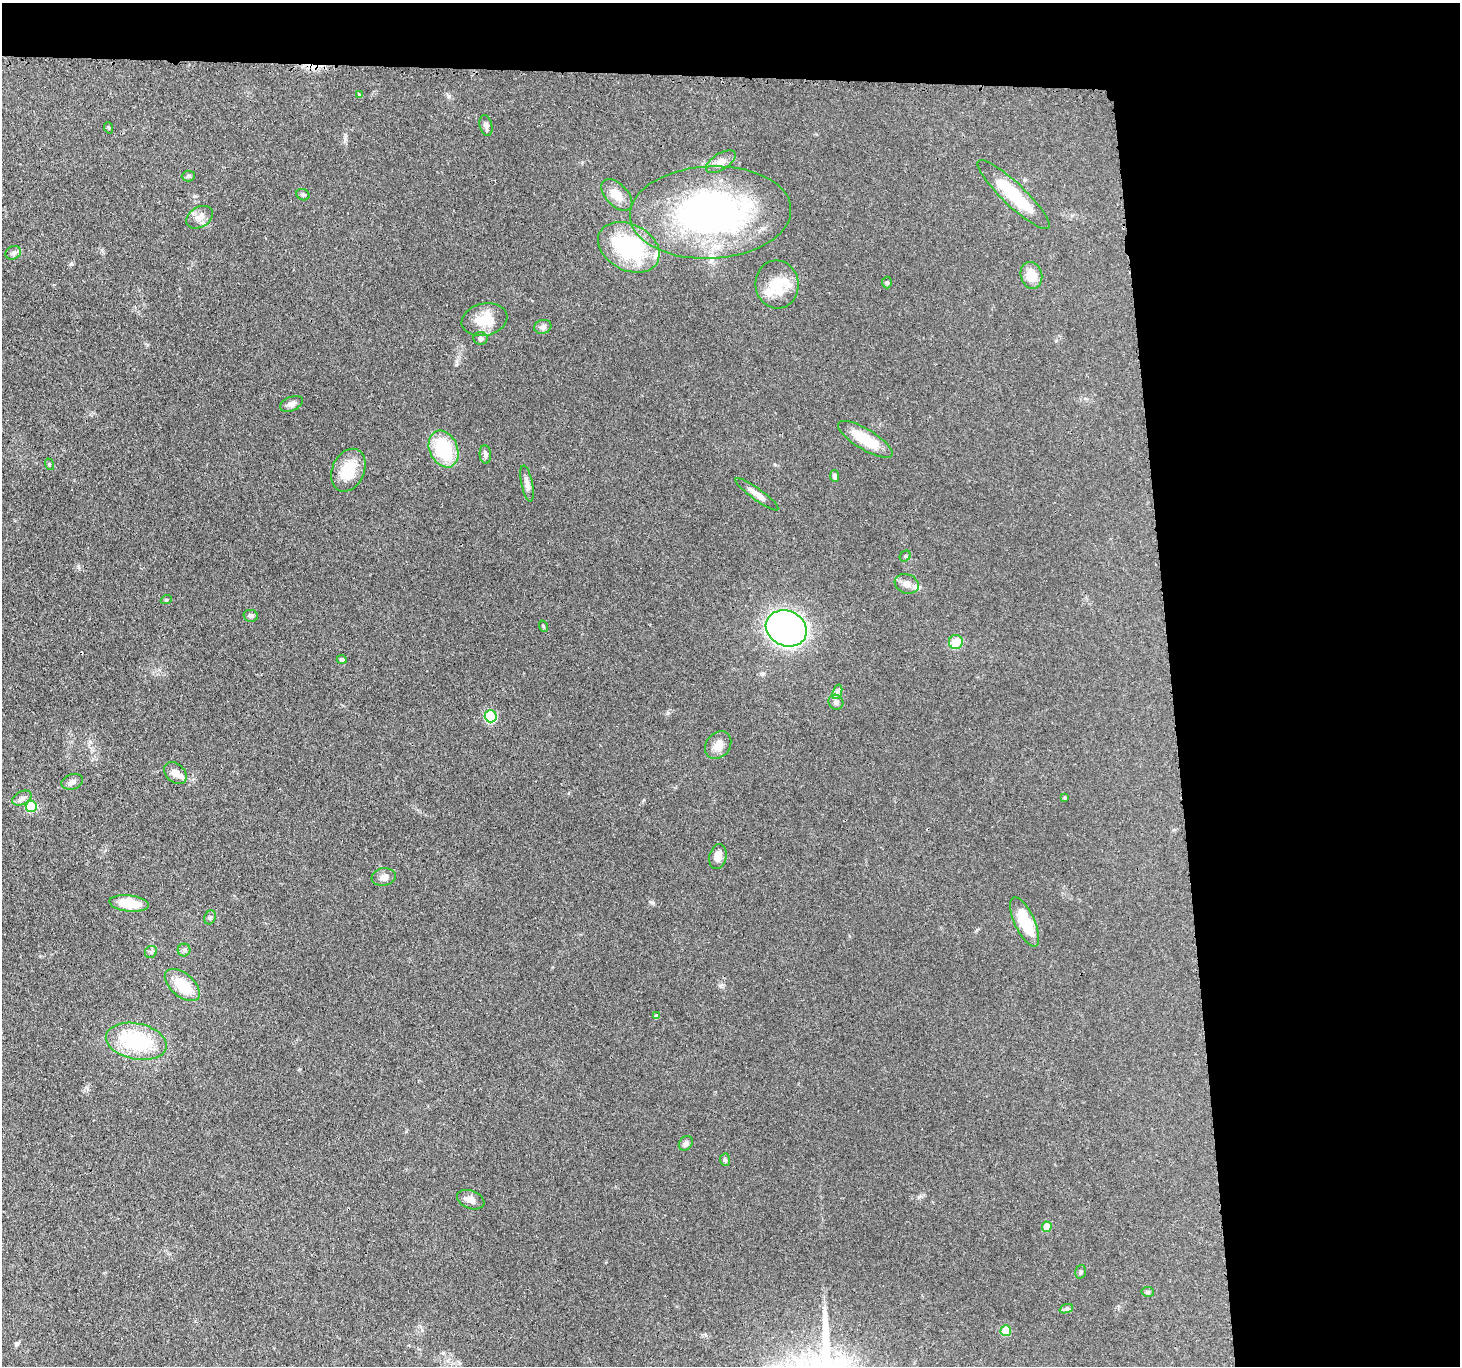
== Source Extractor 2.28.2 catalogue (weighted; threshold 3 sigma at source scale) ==
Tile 3 of 3 x 3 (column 3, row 1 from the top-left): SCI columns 2938-4395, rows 2864-4227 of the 4416 x 4389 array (HDU 1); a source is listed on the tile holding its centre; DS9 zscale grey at full resolution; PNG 1462 x 1368 px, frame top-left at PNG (2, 3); each listed source drawn as its Kron ellipse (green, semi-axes under 4 px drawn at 4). Shown black and unused: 24% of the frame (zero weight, under 3 of 4 exposures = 3% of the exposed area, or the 3 px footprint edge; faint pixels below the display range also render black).
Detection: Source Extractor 2.28.2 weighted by HDU 2 'WHT'; one run over the whole footprint, this tile lists its part. Background 0.112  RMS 0.0053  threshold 0.0237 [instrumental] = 3 sigma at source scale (4.5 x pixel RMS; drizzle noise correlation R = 1.50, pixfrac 1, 0.05/0.05 arcsec/px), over >= 5 px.
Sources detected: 68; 1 cosmic-ray / hot-pixel residue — neither listed nor drawn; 5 inside a brighter listed object's ellipse — not listed separately; the other 62 listed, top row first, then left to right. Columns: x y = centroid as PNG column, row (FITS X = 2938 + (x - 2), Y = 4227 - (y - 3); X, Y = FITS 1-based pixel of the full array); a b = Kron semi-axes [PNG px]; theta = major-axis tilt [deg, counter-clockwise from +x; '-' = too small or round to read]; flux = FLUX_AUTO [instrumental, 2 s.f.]
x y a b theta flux
359 94 4 3 - 1.2
486 125 10 6 -76 1.8
109 128 6 3 -70 0.52
721 162 17 8 32 3.8
188 176 6 5 - 1
1013 194 49 11 -43 25
303 195 7 5 -25 1
617 195 19 11 -46 7.6
710 212 81 46 3 180
200 217 14 10 32 4.1
629 247 32 23 -27 53
13 253 8 6 26 1.5
1031 275 13 10 -75 9.4
887 282 6 5 - 0.81
777 284 24 21 -84 16
484 320 23 16 13 13
543 327 9 7 15 2.1
480 338 7 6 - 1.6
291 404 12 7 24 2.3
865 439 31 10 -31 16
444 449 19 14 -66 30
485 454 9 5 -84 1.4
49 464 6 4 -72 0.61
348 470 22 16 66 15
835 476 6 4 -82 1.6
527 483 18 5 -78 2.9
757 494 26 5 -36 4.1
905 556 6 5 - 0.83
907 584 12 9 -19 3.3
166 600 5 3 - 0.61
251 616 7 6 - 1.4
543 626 6 3 -71 0.51
786 628 21 17 -25 270
956 642 7 7 - 10
342 659 5 4 - 1.3
837 692 7 4 72 1.4
836 702 8 7 - 1.9
491 716 6 6 - 46
718 745 15 12 52 4.9
175 773 13 9 -45 3.6
72 782 11 7 16 2.3
22 798 10 6 28 2
1064 798 3 3 - 0.59
31 806 5 5 - 27
718 857 13 8 77 4.1
384 877 12 9 9 3
129 903 20 8 -6 15
210 917 7 5 67 1
1025 922 27 10 -65 19
184 950 6 6 - 1.3
151 952 6 5 - 1
182 985 21 11 -40 15
656 1016 4 4 - 1.5
136 1041 31 18 -12 39
686 1143 8 6 52 1.8
725 1160 6 5 - 0.9
471 1200 14 9 -20 4
1047 1227 5 5 - 8
1081 1272 7 5 74 0.91
1148 1292 6 5 - 0.93
1066 1309 7 4 20 1.1
1006 1331 5 5 - 15
Unlisted compact peaks at least as high as the median listed source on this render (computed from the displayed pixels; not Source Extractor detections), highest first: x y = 71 264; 668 713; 449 96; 653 903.